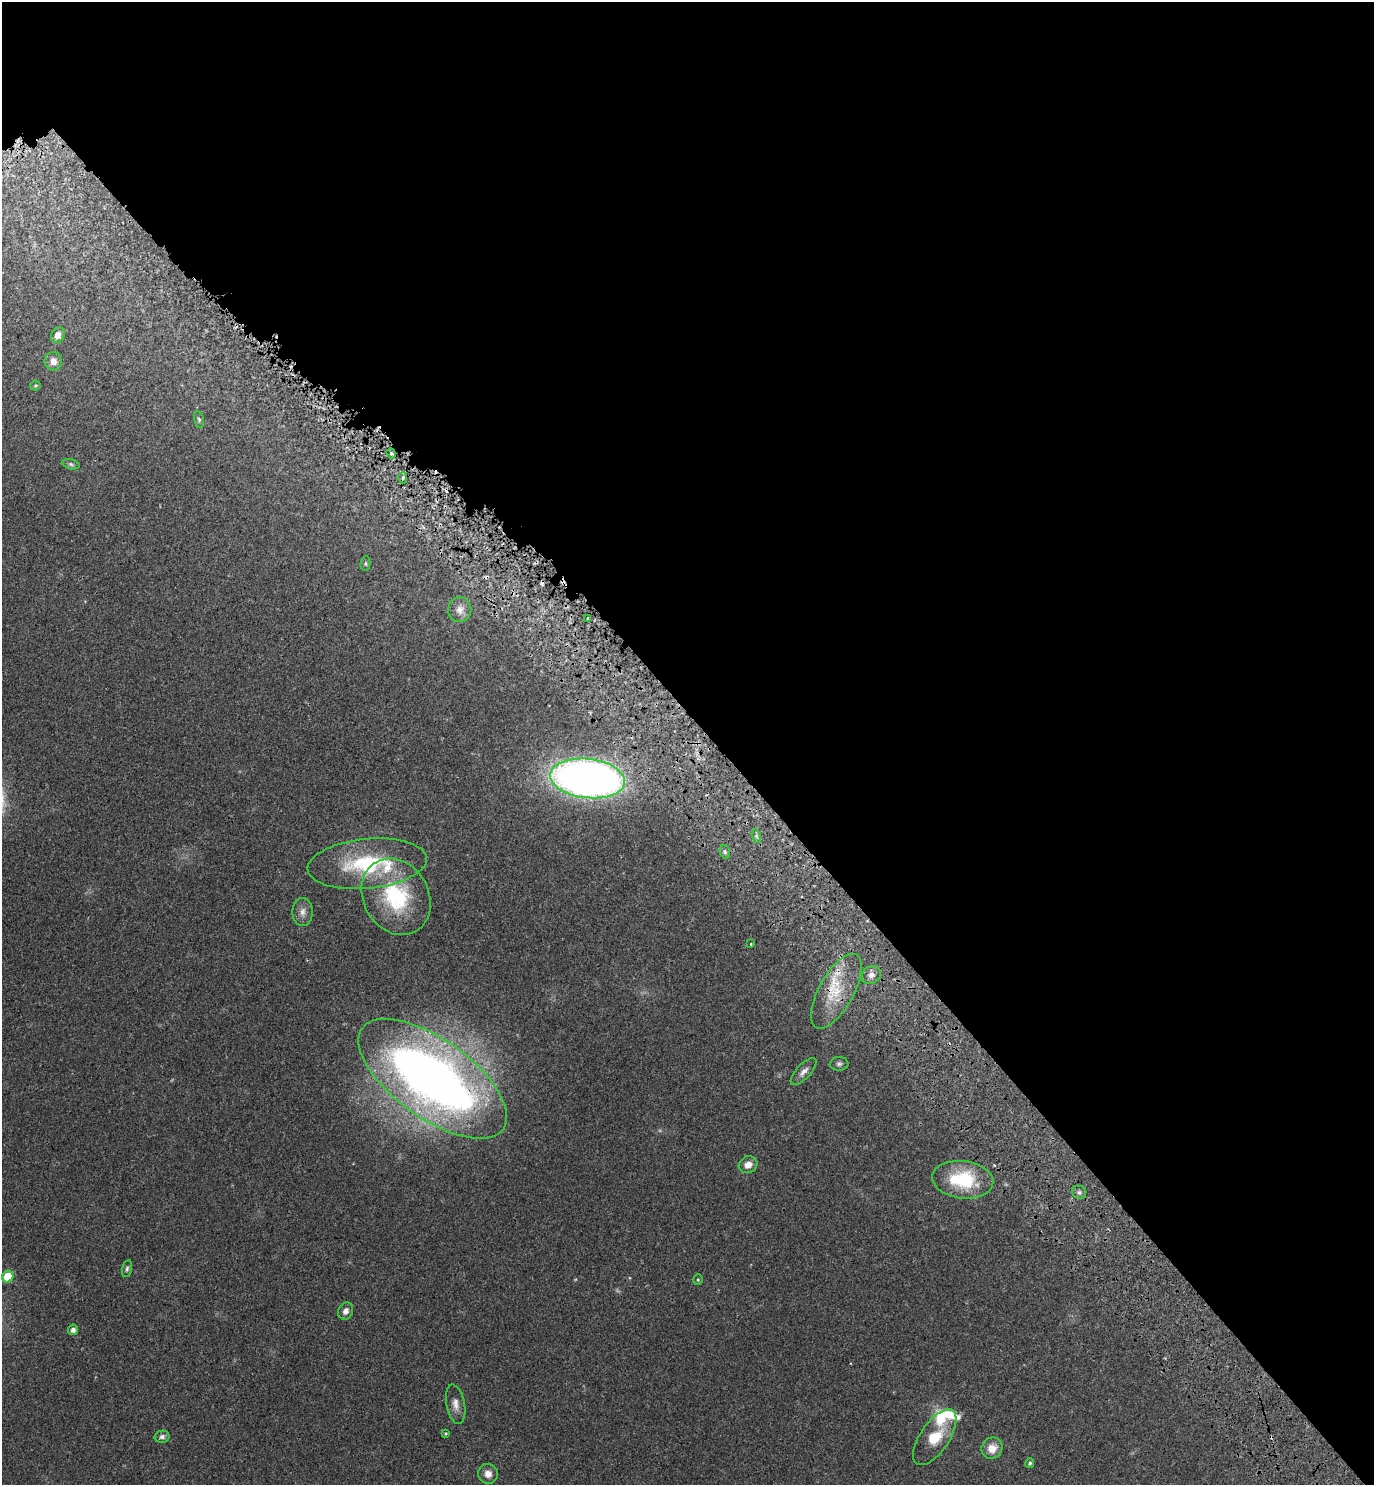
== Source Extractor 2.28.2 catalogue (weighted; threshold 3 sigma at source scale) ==
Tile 8 of 4 x 4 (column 4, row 2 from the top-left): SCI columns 4371-5742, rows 3072-4554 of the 6140 x 6140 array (HDU 1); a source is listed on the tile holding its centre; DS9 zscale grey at full resolution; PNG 1376 x 1487 px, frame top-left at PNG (2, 2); each listed source drawn as its Kron ellipse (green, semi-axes under 4 px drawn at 4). Shown black and unused: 51% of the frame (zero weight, under 3 of 4 exposures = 8% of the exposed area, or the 3 px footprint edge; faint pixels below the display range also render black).
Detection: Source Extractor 2.28.2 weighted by HDU 2 'WHT'; one run over the whole footprint, this tile lists its part. Background 0.0277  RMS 0.0029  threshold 0.0132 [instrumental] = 3 sigma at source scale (4.5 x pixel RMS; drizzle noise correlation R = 1.50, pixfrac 1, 0.05/0.05 arcsec/px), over >= 5 px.
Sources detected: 46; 2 too faint to see at this stretch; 3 cosmic-ray / hot-pixel residue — neither listed nor drawn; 4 inside a brighter listed object's ellipse — not listed separately; the other 37 listed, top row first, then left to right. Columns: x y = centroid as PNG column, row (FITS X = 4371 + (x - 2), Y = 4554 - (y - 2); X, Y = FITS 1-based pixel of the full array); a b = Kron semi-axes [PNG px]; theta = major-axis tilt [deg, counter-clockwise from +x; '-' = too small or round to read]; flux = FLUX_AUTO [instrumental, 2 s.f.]
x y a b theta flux
58 335 8 6 62 2
53 361 9 8 - 2.3
36 385 5 5 - 0.48
199 420 9 5 -76 0.56
391 454 5 4 - 0.41
71 464 9 5 -15 0.65
403 478 6 4 -90 0.56
365 564 7 5 85 0.47
460 610 12 11 - 2.4
588 618 3 2 - 0.28
587 778 37 19 -6 220
756 836 7 4 -71 0.58
725 852 7 5 -76 0.58
367 864 60 25 6 27
396 897 40 32 -61 26
303 912 14 10 -90 2
751 944 3 2 - 0.3
871 975 10 8 33 1.6
836 991 41 17 61 12
839 1064 9 7 4 0.82
804 1072 17 7 47 1.8
433 1079 87 39 -36 260
748 1165 9 8 - 2.4
963 1180 31 18 -7 18
1079 1192 7 6 - 0.76
127 1269 8 5 78 0.6
8 1277 6 5 - 8.8
698 1280 5 4 - 0.4
346 1311 9 7 62 1.5
73 1330 5 5 - 1.2
456 1404 20 9 -79 2.4
446 1434 4 4 - 0.4
162 1437 7 6 - 1
935 1437 32 14 56 9.7
992 1448 11 10 - 3.9
1030 1463 5 4 - 0.54
488 1474 10 10 - 2.3
Overlapping masked pixels (flux is a lower limit): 2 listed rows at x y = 836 991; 433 1079